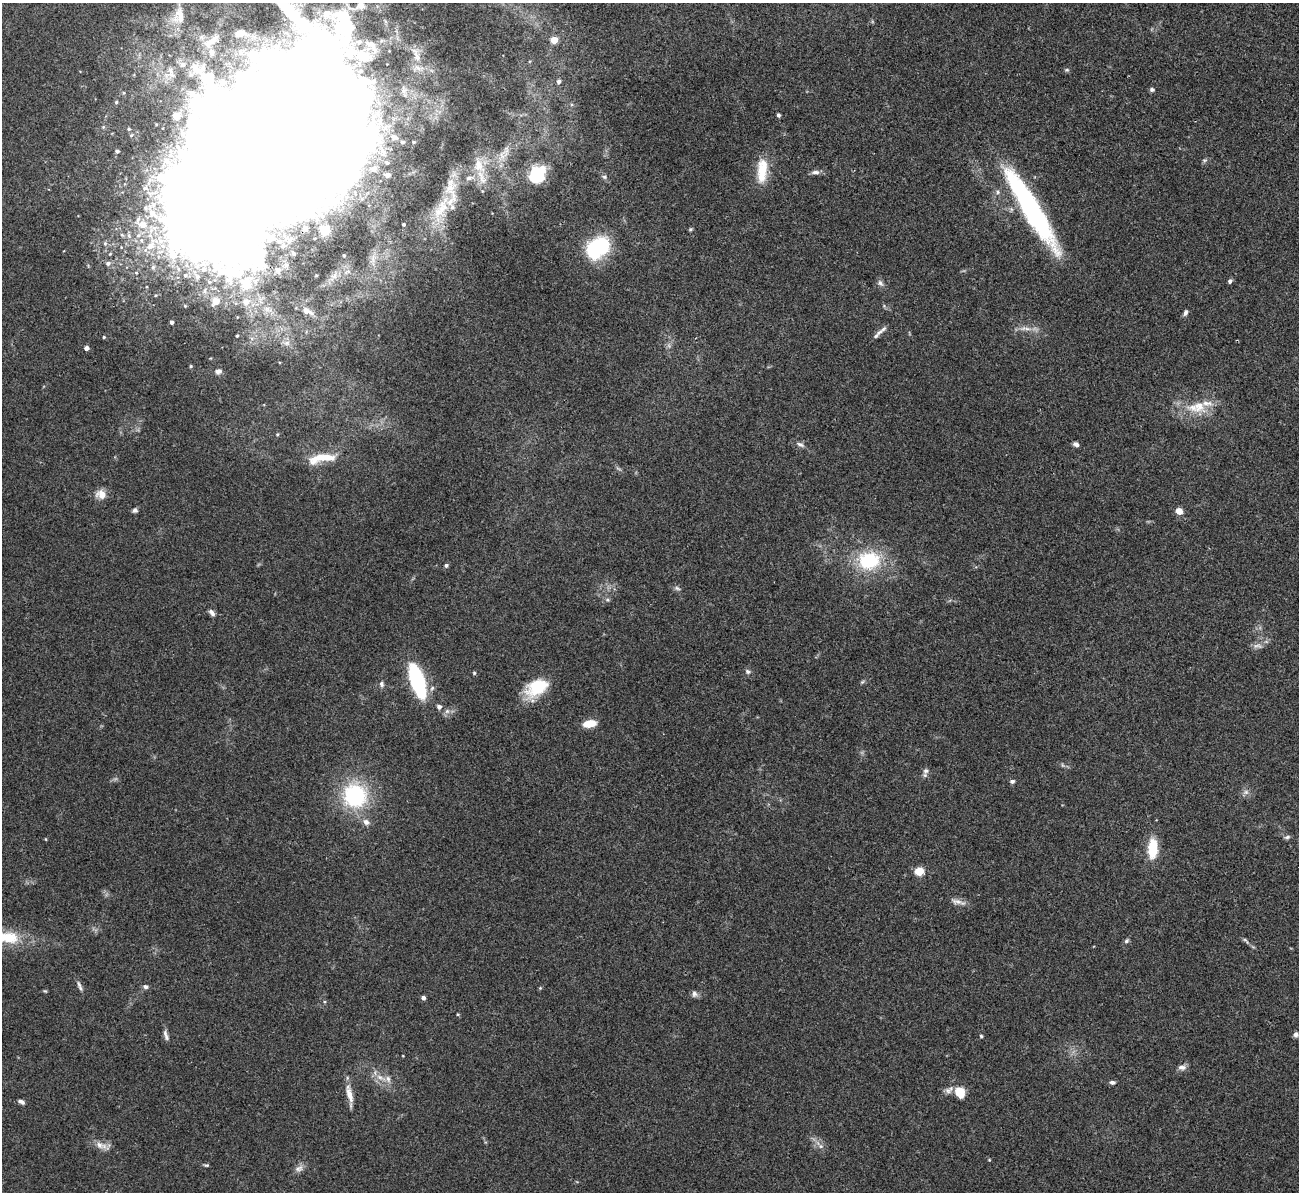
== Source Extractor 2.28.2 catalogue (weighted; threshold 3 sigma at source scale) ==
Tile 10 of 4 x 4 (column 2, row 3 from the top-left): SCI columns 1298-2594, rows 1337-2526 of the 5190 x 5175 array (HDU 1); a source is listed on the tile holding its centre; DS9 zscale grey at full resolution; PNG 1301 x 1194 px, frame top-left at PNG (2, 3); no overlay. Shown black and unused: <1% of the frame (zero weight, under 3 of 4 exposures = <1% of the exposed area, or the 3 px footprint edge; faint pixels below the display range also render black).
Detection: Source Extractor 2.28.2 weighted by HDU 2 'WHT'; one run over the whole footprint, this tile lists its part. Background 0.0751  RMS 0.0058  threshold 0.026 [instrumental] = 3 sigma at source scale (4.5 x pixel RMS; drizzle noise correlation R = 1.50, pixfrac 1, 0.05/0.05 arcsec/px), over >= 5 px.
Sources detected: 137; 1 too faint to see at this stretch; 4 inside a brighter object's white glare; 1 long thin detection or spike segment (spike, bleed or trail) — not listed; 13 inside a brighter listed object's ellipse — not listed separately; the other 118 listed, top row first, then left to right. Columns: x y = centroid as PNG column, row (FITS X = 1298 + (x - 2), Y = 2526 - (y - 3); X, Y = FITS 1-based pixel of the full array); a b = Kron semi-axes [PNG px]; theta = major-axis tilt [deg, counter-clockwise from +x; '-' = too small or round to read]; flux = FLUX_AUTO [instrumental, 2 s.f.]
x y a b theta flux
360 5 9 8 - 5.7
179 16 29 18 76 15
240 33 5 5 - 9
213 40 22 11 35 9.2
554 40 5 4 - 15
372 46 29 12 -48 11
416 54 26 10 -70 9.3
183 65 8 8 - 3.2
1067 70 6 5 - 0.88
559 81 5 5 - 1.9
1152 89 6 5 - 1.2
404 91 16 7 -78 3.9
116 102 5 4 - 0.74
778 115 4 4 - 1.2
176 116 5 4 - 12
373 117 9 7 74 4.1
274 119 113 78 60 6600
129 129 5 4 - 0.85
394 137 14 8 -26 4.7
413 142 5 4 - 0.97
117 151 5 5 - 1.7
383 152 13 8 -68 4.9
502 156 18 8 67 5.8
1204 160 7 4 0 0.94
479 165 24 14 -70 12
374 169 8 7 - 4.6
762 171 33 13 86 15
815 172 11 6 -1 2.4
537 174 19 15 56 30
387 175 10 7 -12 2.5
604 177 7 5 -21 1.2
469 178 9 6 11 2.1
997 192 7 6 - 1.6
442 206 35 14 73 18
1031 208 95 17 -59 110
319 212 10 8 -62 4.4
403 224 3 3 - 0.75
142 225 15 10 -14 8.3
305 229 4 4 - 2.9
690 229 5 4 - 0.79
324 231 8 7 - 10
269 238 12 6 -42 2.9
105 243 6 5 - 1.1
150 246 29 10 41 12
598 247 18 13 37 71
294 254 4 4 - 0.9
344 255 5 5 - 0.92
108 263 7 6 - 1.8
185 275 7 7 - 2.3
197 276 11 8 -40 4.7
1230 281 5 5 - 1.4
246 283 26 23 64 28
880 283 10 6 -45 1.9
216 301 5 5 - 12
307 311 13 7 -24 4.5
1185 312 8 5 71 1.6
171 322 4 3 - 1.5
883 329 12 5 36 2
1027 329 12 4 -5 2.7
237 336 3 3 - 0.84
104 337 4 4 - 0.74
86 348 4 4 - 2.8
191 366 4 4 - 0.66
218 371 9 7 20 1.9
1199 407 21 18 -30 14
277 434 5 4 - 0.61
800 444 11 6 -27 1.9
1076 444 6 5 - 2.2
322 458 36 11 10 15
101 494 13 11 -22 5.6
135 510 6 5 - 1.6
1179 511 6 5 - 6.2
869 561 27 22 4 36
446 565 5 5 - 1.2
677 588 8 5 -30 1.3
607 600 6 4 0 0.97
212 613 9 5 -49 2
747 671 7 6 - 1.4
474 673 5 4 - 0.71
417 680 26 9 -71 89
862 682 6 4 44 0.81
381 684 8 6 -86 1.6
537 688 28 17 34 22
439 707 6 5 - 2
447 711 7 6 - 1.9
590 723 12 6 9 12
926 771 8 7 - 2
1012 781 6 5 - 1.4
1246 792 7 7 - 1.9
355 796 23 22 - 54
366 822 8 7 - 2.7
1287 837 9 4 18 1.2
1152 848 23 11 87 15
919 871 5 5 - 26
956 901 21 7 -15 3.6
5 937 47 15 -9 25
1126 941 6 5 - 1.2
1246 941 13 4 -48 1.4
145 987 6 5 - 1.6
80 988 11 5 -52 1.7
540 988 4 4 - 0.58
694 994 9 7 -90 1.8
423 998 4 4 - 2.4
458 1014 4 3 - 0.52
1296 1034 6 6 - 2.1
166 1036 14 5 -72 2.3
981 1036 4 4 - 0.79
1182 1067 11 7 1 2.5
380 1077 17 5 -26 4.3
1112 1082 7 5 -3 1.5
960 1092 9 7 -60 14
349 1094 24 7 -77 6.4
21 1102 8 5 -27 1.7
100 1145 13 8 -42 4
821 1146 6 6 - 1.5
989 1160 5 3 - 0.45
206 1165 7 4 6 0.83
299 1168 13 8 27 2.8
Overlapping masked pixels (flux is a lower limit): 1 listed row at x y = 274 119
Isophote crosses this tile's border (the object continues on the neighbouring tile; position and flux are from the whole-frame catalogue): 3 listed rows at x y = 360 5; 274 119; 5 937